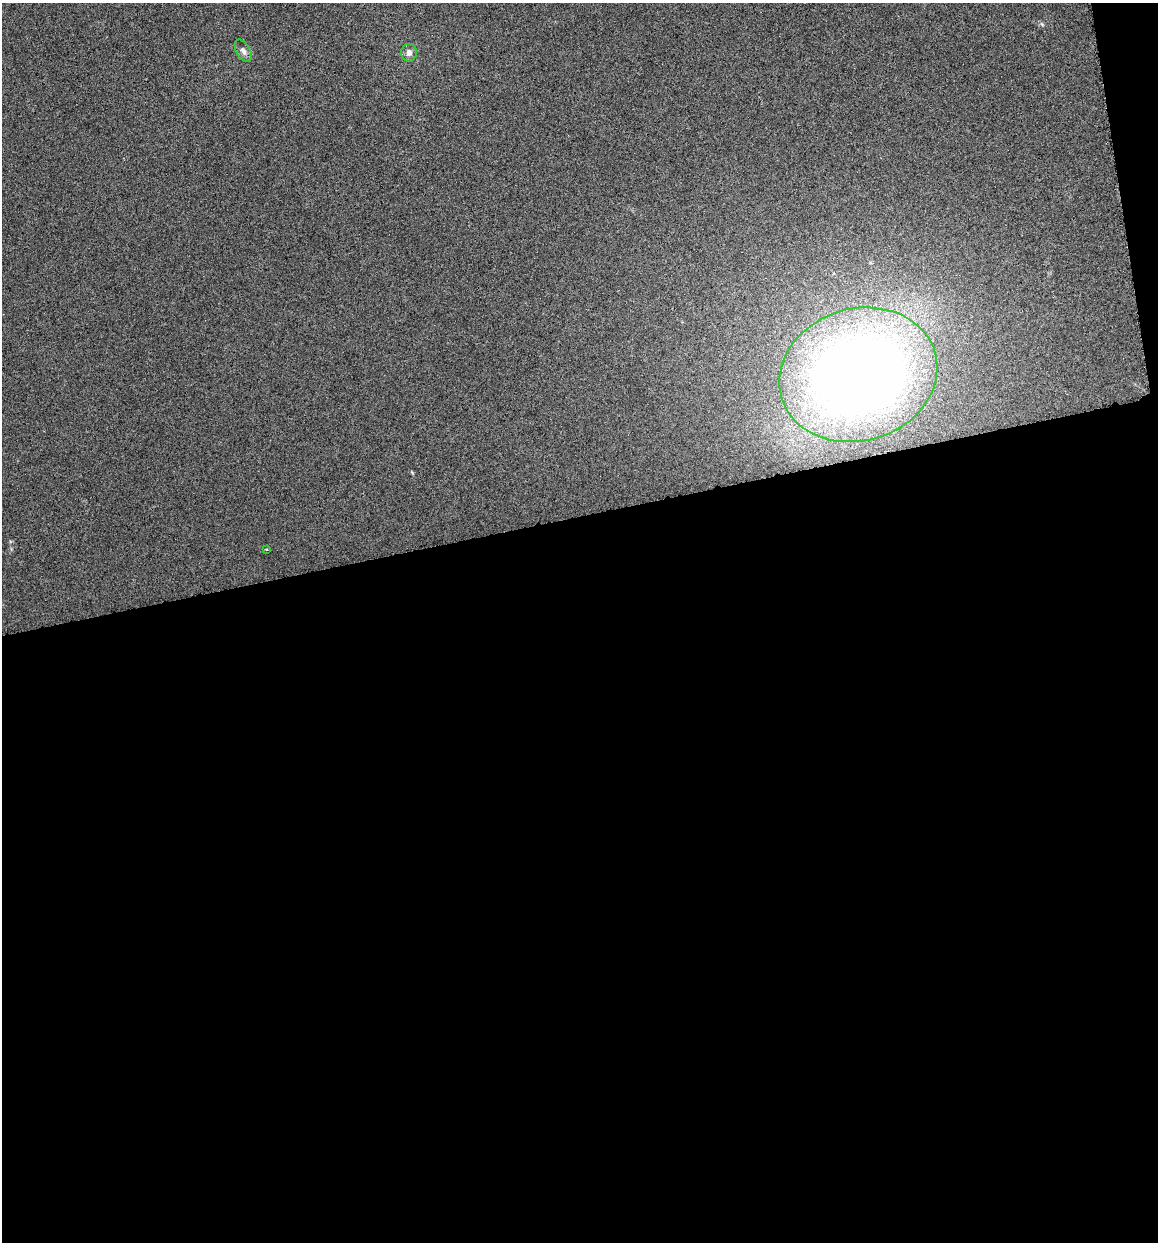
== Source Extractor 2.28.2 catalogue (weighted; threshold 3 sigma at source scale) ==
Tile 16 of 4 x 4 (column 4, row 4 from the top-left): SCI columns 3555-4710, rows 5-1244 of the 4745 x 4962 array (HDU 1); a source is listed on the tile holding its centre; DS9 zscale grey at full resolution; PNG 1160 x 1244 px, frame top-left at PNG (2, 3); each listed source drawn as its Kron ellipse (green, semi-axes under 4 px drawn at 4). Shown black and unused: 60% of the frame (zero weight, under 4 of 8 exposures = <1% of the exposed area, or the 3 px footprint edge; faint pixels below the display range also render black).
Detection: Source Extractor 2.28.2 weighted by HDU 2 'WHT'; one run over the whole footprint, this tile lists its part. Background -6.77e-04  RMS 0.0021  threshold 0.00878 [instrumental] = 3 sigma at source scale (4.09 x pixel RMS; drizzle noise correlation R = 1.36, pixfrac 0.8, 0.0396/0.0396 arcsec/px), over >= 5 px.
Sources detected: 4; all 4 listed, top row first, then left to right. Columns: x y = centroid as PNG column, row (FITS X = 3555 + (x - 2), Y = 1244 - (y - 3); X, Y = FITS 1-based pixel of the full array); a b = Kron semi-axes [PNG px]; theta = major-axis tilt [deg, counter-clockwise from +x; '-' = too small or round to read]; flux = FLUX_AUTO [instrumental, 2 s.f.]
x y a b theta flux
243 51 12 7 -61 0.87
409 53 9 8 - 0.98
858 375 80 66 17 180
266 549 3 2 - 0.26